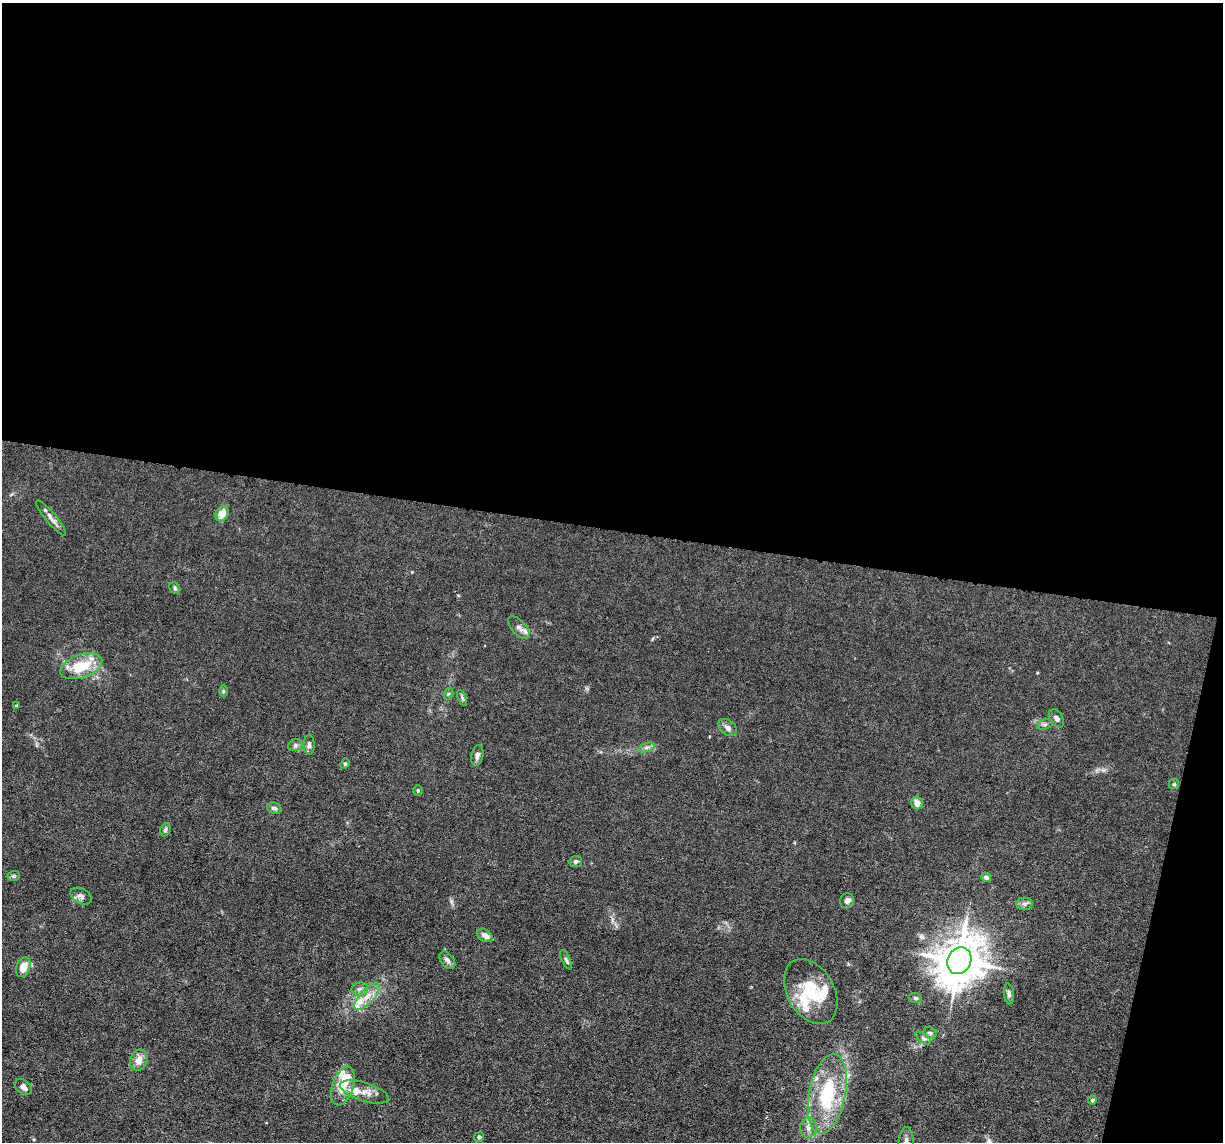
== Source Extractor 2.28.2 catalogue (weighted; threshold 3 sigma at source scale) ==
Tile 4 of 4 x 4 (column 4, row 1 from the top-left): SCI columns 3663-4883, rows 3653-4792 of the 4883 x 4908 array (HDU 1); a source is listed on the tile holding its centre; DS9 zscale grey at full resolution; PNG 1225 x 1144 px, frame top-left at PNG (2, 3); each listed source drawn as its Kron ellipse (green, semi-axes under 4 px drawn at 4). Shown black and unused: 49% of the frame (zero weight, under 3 of 6 exposures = <1% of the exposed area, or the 3 px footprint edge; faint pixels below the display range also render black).
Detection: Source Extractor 2.28.2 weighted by HDU 2 'WHT'; one run over the whole footprint, this tile lists its part. Background 0.0122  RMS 0.0026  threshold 0.0108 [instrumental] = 3 sigma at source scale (4.09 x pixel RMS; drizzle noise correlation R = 1.36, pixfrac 0.8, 0.05/0.05 arcsec/px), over >= 5 px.
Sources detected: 58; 9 inside a brighter listed object's ellipse — not listed separately; the other 49 listed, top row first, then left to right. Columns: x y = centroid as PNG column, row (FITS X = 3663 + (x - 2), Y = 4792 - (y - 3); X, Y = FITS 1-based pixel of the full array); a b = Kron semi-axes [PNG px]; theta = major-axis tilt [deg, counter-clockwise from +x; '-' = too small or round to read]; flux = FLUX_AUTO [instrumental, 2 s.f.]
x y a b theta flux
222 514 8 6 61 2.7
51 518 22 5 -50 1.4
175 588 6 5 - 0.39
519 628 14 7 -47 1.2
81 666 22 11 19 7.5
223 691 6 4 -90 0.32
448 694 6 4 72 0.34
462 698 8 4 -68 0.44
16 706 4 4 - 0.35
1056 718 10 6 -55 0.89
1045 724 8 5 17 0.58
728 728 10 7 -41 1.1
295 745 7 6 - 0.63
309 745 10 5 -88 0.83
647 747 8 4 19 0.61
477 755 10 6 79 0.92
345 764 5 4 - 0.33
1174 784 5 5 - 0.37
418 790 5 4 - 0.37
917 803 6 6 - 1.7
274 808 7 5 -20 0.7
165 830 6 5 - 0.5
576 861 6 5 - 0.72
14 876 6 5 - 0.43
986 877 5 4 - 0.73
81 896 11 7 -28 0.92
847 901 7 7 - 0.93
1024 904 8 6 0 0.71
485 935 8 6 -34 1.2
447 960 10 6 -51 0.84
566 960 10 3 -65 0.43
959 961 14 11 64 840
23 967 10 7 70 3.2
360 989 8 6 2 0.81
811 992 35 23 -60 10
1009 994 10 5 -83 0.62
367 997 17 7 46 2.6
915 998 7 5 -5 0.48
930 1033 7 5 -43 0.47
923 1038 9 4 -35 0.58
139 1060 11 8 72 2
343 1086 20 10 71 4.3
23 1087 10 6 -42 1.1
364 1092 25 9 -17 2.7
827 1094 40 18 79 16
1092 1100 4 4 - 0.45
808 1128 10 8 79 1.4
479 1137 5 4 - 0.63
906 1142 15 7 88 1.5
Isophote crosses this tile's border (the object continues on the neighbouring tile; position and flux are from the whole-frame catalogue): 1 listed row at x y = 906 1142